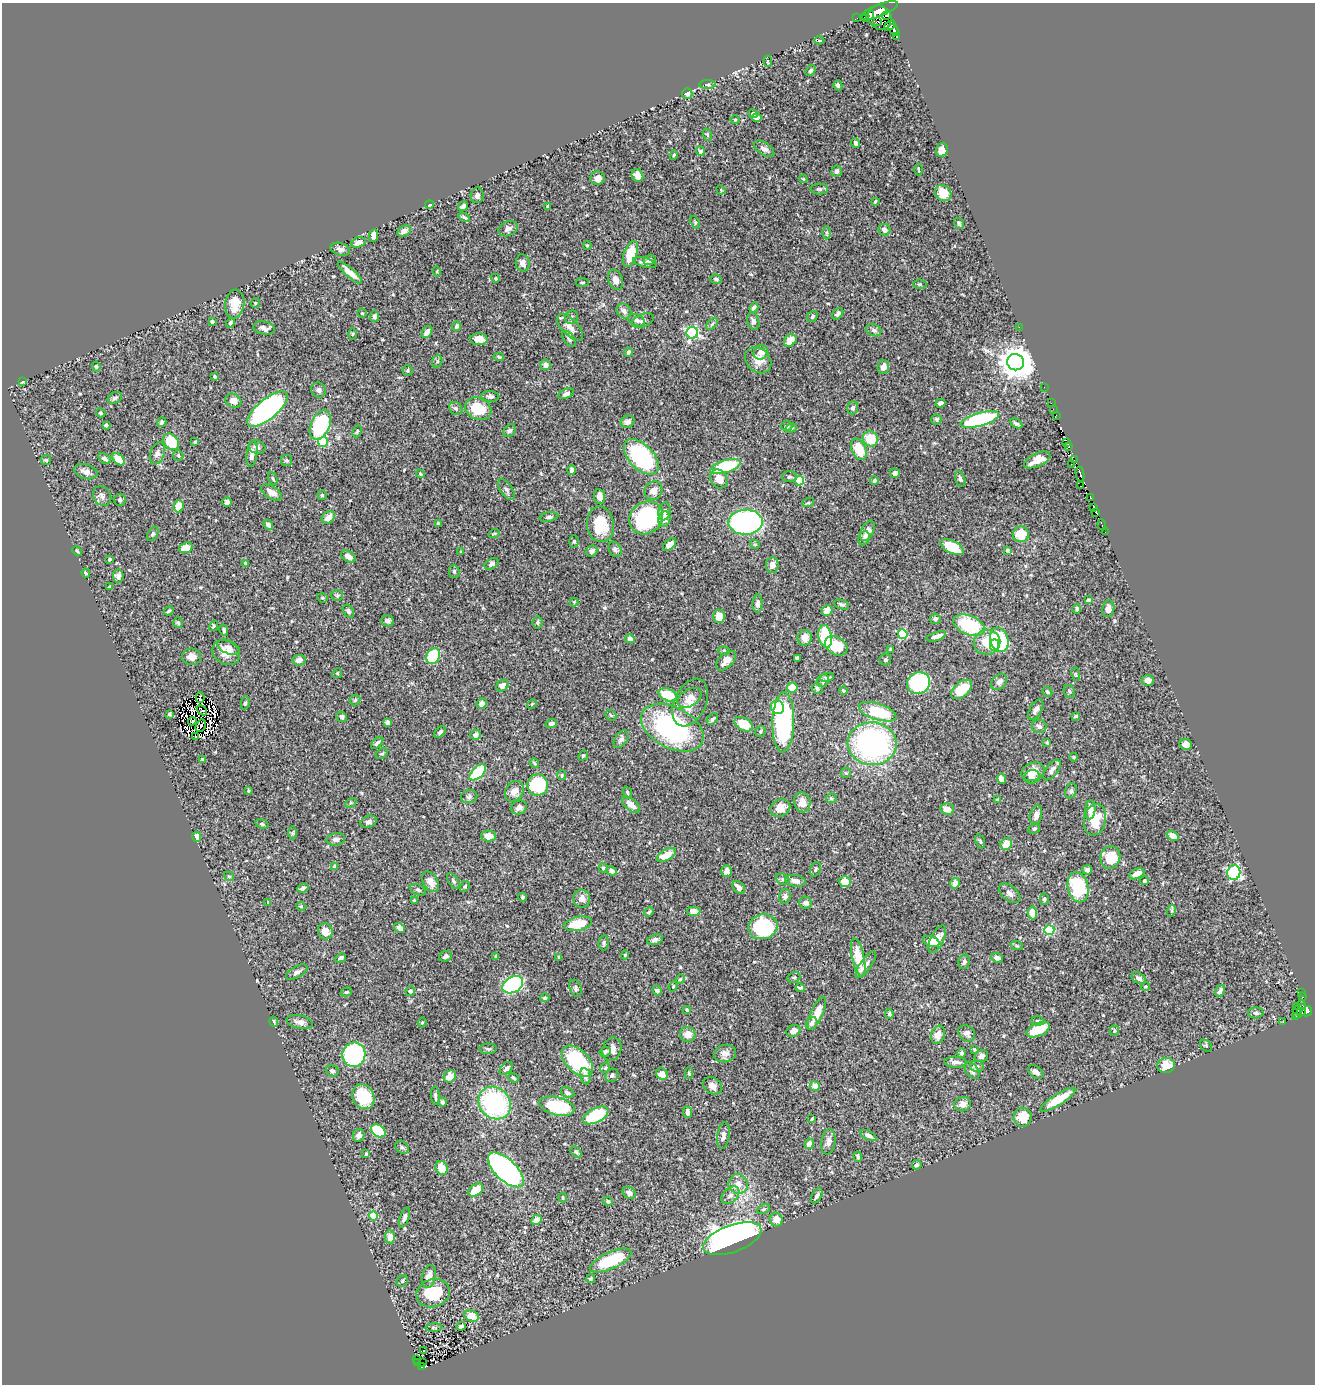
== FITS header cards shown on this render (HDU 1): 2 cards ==
NAXIS1  =                 1313
NAXIS2  =                 1382

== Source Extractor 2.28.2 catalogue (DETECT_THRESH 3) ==
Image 1313 x 1382 px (HDU 1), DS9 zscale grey, 1 PNG px = 1 image px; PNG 1317 x 1386 px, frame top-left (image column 1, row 1382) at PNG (2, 3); each listed source drawn as its Kron ellipse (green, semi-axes under 4 px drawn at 4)
Background 0.476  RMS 0.018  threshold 0.0541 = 3 sigma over >= 5 px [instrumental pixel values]
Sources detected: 552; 8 with non-positive FLUX_AUTO (blend fragments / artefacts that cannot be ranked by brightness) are neither listed nor drawn; of the other 544, the 500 brightest by FLUX_AUTO listed and drawn (44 fainter detections omitted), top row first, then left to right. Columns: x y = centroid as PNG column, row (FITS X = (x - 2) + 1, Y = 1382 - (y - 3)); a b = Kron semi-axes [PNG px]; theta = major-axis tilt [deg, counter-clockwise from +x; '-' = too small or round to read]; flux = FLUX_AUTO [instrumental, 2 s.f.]
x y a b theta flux
879 11 20 6 22 960
869 14 5 3 - 150
887 16 4 2 - 150
880 17 13 11 -55 310
857 18 2 2 - 4.5
865 18 3 3 - 120
878 21 2 2 - 69
890 25 6 4 40 300
894 30 7 3 -47 260
897 36 4 3 - 110
819 40 5 3 - 1.2
768 61 6 4 -83 1.4
811 71 6 4 55 2.5
707 85 8 4 0 1.8
838 85 5 4 - 2.6
687 94 5 5 - 7.2
753 114 5 4 - 2.6
757 117 5 4 - 4
735 120 4 4 - 1.3
707 135 6 4 -70 1.4
856 143 5 4 - 3.7
764 149 11 6 -33 5.7
942 150 7 6 - 10
700 151 4 4 - 3
674 155 5 3 - 1.4
918 169 6 2 -88 1.1
837 171 5 5 - 3.7
637 175 7 5 -59 9.5
598 178 7 7 - 7.4
803 179 4 3 - 1.2
819 189 8 5 0 2.9
721 190 5 4 - 1.3
943 193 9 7 -37 18
477 195 8 6 81 3.8
875 201 4 2 - 1.6
429 205 4 3 - 8.4
463 206 5 4 - 3.6
548 207 4 3 - 2.2
464 217 6 3 -29 2.2
695 222 6 4 -65 1.8
959 224 6 4 -59 2.5
508 229 10 7 25 4.9
884 230 6 5 - 5.8
404 231 7 5 28 5.7
826 233 6 4 -90 1.8
374 235 6 4 83 7.6
358 242 7 5 17 8
587 245 4 4 - 1.2
340 249 10 6 -18 4.9
630 254 13 6 70 33
650 260 6 5 - 3.8
523 263 8 7 - 5.6
645 263 12 4 -15 4.2
437 272 5 4 - 1.4
350 273 15 4 -42 11
495 278 4 4 - 2
716 279 5 4 - 2.5
616 280 10 7 -73 7.9
582 282 6 4 0 1.6
920 284 7 5 -6 1.7
255 303 5 4 - 1.2
235 304 14 9 82 21
754 308 5 3 - 3.7
624 311 8 6 -47 5.5
362 313 4 4 - 1.6
838 314 6 4 51 3.6
375 316 5 4 - 3.9
812 316 6 4 51 2.8
572 317 7 6 - 3.1
636 320 9 5 -26 3.5
643 320 11 6 23 4.3
753 321 9 6 -75 4.7
212 322 3 3 - 2.3
230 323 5 4 - 2.9
712 324 7 4 46 2.1
456 326 5 4 - 2.9
570 327 17 8 -46 10
1019 327 2 2 - 17
264 328 11 6 -10 7.3
874 330 8 6 -22 3.1
427 332 6 4 55 7.9
692 333 6 5 - 180
352 334 5 3 - 1.2
479 339 8 6 -3 11
569 339 9 5 -56 2.8
790 340 7 5 46 17
628 352 4 4 - 2.8
761 352 7 7 - 8
499 357 5 3 - 1.8
758 360 14 11 -46 14
437 361 6 5 - 2
1016 362 8 8 - 2500
545 365 5 5 - 5.7
96 367 5 4 - 1.9
883 367 7 5 76 8.3
408 370 5 5 - 1.8
214 377 4 4 - 1.7
22 382 3 3 - 20
1044 387 2 2 - 4.6
319 390 8 7 - 3.7
566 394 8 4 25 3.4
490 396 9 5 -4 3.4
115 398 7 5 27 2.7
233 401 8 7 - 7.1
940 403 5 4 - 4.2
1051 403 2 2 - 3.2
456 408 7 6 - 2.4
853 408 6 5 - 2.6
267 409 25 10 39 400
478 409 13 11 -26 36
1053 409 2 2 - 6.5
101 413 5 4 - 2
1056 415 3 2 - 2.5
937 419 5 5 - 2.4
980 419 20 6 16 150
162 422 5 4 - 2.4
628 422 7 6 - 5.3
1016 423 7 3 -31 2.7
106 425 3 3 - 2.2
320 425 15 9 66 120
787 426 6 5 - 2.6
791 428 6 4 16 2.4
357 431 6 4 64 1.7
510 431 7 5 43 2.5
870 439 8 7 - 28
171 442 9 7 -47 36
195 442 4 4 - 1.4
323 442 5 5 - 60
1067 443 4 3 - 180
257 447 8 6 -16 4.1
1069 447 4 4 - 110
859 449 11 7 -68 35
157 453 11 7 70 5
252 454 13 5 82 7.5
178 455 5 5 - 1.7
641 457 21 12 -47 150
104 458 7 4 -32 4.1
118 459 7 5 -45 16
46 460 5 5 - 1.5
1037 460 14 6 25 17
1074 460 4 2 - 12
286 461 6 5 - 2.3
1071 464 2 2 - 2.5
726 467 16 6 18 88
572 470 5 4 - 3.9
86 472 12 7 -17 7.2
895 473 5 5 - 4.7
420 474 4 4 - 1.8
1080 474 8 3 -78 230
789 477 7 5 3 2.7
273 479 7 3 -63 1.6
719 479 10 8 -57 12
960 479 8 5 -73 3
800 481 4 4 - 54
874 481 4 4 - 3
1080 486 4 2 - 40
506 490 12 6 -56 4.2
653 491 10 8 55 7.8
272 493 11 6 -31 8.7
322 495 5 4 - 2
102 496 10 8 -53 5.1
599 496 7 5 -81 8.4
1090 498 3 3 - 53
120 500 6 6 - 2.4
227 502 5 5 - 3.9
808 503 6 3 18 1.5
179 506 6 5 - 21
1093 507 4 3 - 130
664 511 9 6 79 5.6
1096 512 4 3 - 33
328 517 7 5 40 9.5
549 517 9 4 10 2.6
646 518 18 15 38 140
664 519 8 6 79 9.1
746 522 17 12 1 290
438 523 4 4 - 1.4
600 524 18 13 -81 41
268 525 5 4 - 4.6
1102 525 5 3 - 53
867 531 11 6 64 10
1105 532 3 2 - 2.5
153 534 8 4 59 2.1
494 534 5 3 - 1.1
1021 534 8 8 - 23
864 538 7 5 70 4
574 541 6 5 - 2.2
670 544 7 5 41 8.5
755 544 5 4 - 1.5
952 547 13 6 -27 40
186 548 7 5 17 14
615 549 8 6 -60 3.9
1008 550 4 4 - 2
77 551 5 3 - 1.3
592 551 6 5 - 3.6
461 552 3 3 - 1.1
348 556 8 5 -34 8.9
109 559 3 3 - 1.5
245 563 4 4 - 1.3
492 564 8 5 30 3.3
772 565 8 6 85 8.3
454 571 6 5 - 2.2
86 573 4 3 - 1.4
118 576 6 5 - 4.4
110 587 4 3 - 1.7
337 595 6 5 - 2.1
322 598 5 4 - 1.5
1088 600 4 3 - 2.1
574 602 4 4 - 1.2
758 604 9 5 88 5.1
842 605 8 4 -20 2.5
1077 609 5 3 - 2.3
1108 609 8 6 80 6.3
827 610 5 5 - 13
169 611 5 3 - 1.9
348 611 7 5 -57 2.7
719 616 6 6 - 14
935 619 5 5 - 3.2
388 621 6 5 - 3.7
178 622 5 4 - 1.7
538 622 6 5 - 2.3
969 625 17 9 -23 87
214 626 5 4 - 1.6
224 630 5 4 - 2.3
903 634 5 4 - 74
825 636 11 6 -79 61
936 636 10 4 18 6.9
805 638 8 7 - 9.5
630 639 4 4 - 8.8
999 640 12 9 -71 96
987 642 13 12 - 36
995 645 6 4 89 20
836 646 12 9 -33 29
228 647 12 6 -23 5.7
890 649 4 3 - 1.4
724 650 5 3 - 1.5
226 653 14 11 -31 15
433 656 8 6 62 43
192 657 9 8 - 7
797 658 4 4 - 3.1
299 660 6 5 - 6
885 660 6 6 - 2.3
726 661 12 7 43 9.4
337 673 5 4 - 1.4
1076 674 7 3 -81 1.2
827 677 7 4 10 3.3
1148 680 6 5 - 6.1
823 681 6 6 - 3.5
999 682 9 6 45 5.5
919 683 12 10 23 120
502 686 7 5 40 7.2
792 687 5 5 - 15
817 688 5 5 - 2.8
962 689 12 7 41 35
843 690 4 3 - 1.5
1069 691 7 5 -60 2.4
1047 692 5 4 - 2.6
668 695 9 6 -24 43
200 697 5 2 - 2
689 698 13 8 33 9
355 700 5 5 - 2.1
690 702 25 15 65 23
245 703 6 4 79 2
482 704 5 5 - 7.3
532 704 5 3 - 1.2
777 707 7 6 - 45
202 710 6 2 -41 1.2
1036 710 11 5 60 5
878 712 20 8 -18 53
169 714 4 3 - 1.9
611 715 6 4 -42 1.7
1076 716 4 3 - 1.8
342 717 6 5 - 3.7
712 719 7 4 49 3.2
192 721 4 2 - 1.2
387 722 4 4 - 3.8
783 722 30 11 89 170
551 724 6 4 21 3.3
744 724 10 6 -29 27
201 726 6 5 - 2.1
1039 726 7 7 - 4.7
672 728 34 20 -27 210
760 731 6 4 57 2.1
440 732 7 4 43 2.7
475 735 5 5 - 6.2
196 737 3 2 - 1.1
621 739 10 6 56 4.3
377 743 7 4 45 3
1047 743 3 3 - 1.2
872 744 24 21 -4 280
1186 744 6 5 - 8.4
382 754 6 4 29 1.8
583 755 5 4 - 1.6
1074 757 4 4 - 1.2
202 759 4 3 - 1.5
534 763 5 4 - 1.4
1052 770 12 6 53 5.4
478 772 10 5 42 74
1033 772 12 9 21 12
846 773 5 5 - 1.6
562 775 5 4 - 1.4
1032 777 8 7 - 5.1
1002 779 5 4 - 11
538 785 10 10 - 76
249 791 4 3 - 1.7
514 791 11 8 55 9
1071 791 7 5 71 2.9
627 793 6 3 -71 1.6
469 797 8 6 13 3
831 798 5 5 - 1.7
997 800 4 3 - 1.2
802 802 10 8 -79 11
351 803 6 4 30 1.8
631 805 11 5 -40 10
519 808 8 6 30 4.7
780 808 10 8 27 14
947 809 7 5 -11 10
1090 810 9 5 87 9
1036 815 10 6 77 6
1095 820 16 11 81 34
368 822 8 6 21 4.2
262 824 7 4 -16 2.2
1034 829 6 5 - 2.1
292 833 6 4 89 1.9
489 836 7 5 0 14
1173 836 6 4 -30 10
197 837 5 4 - 14
336 839 9 6 11 4.6
980 841 7 4 -70 2
1006 844 6 5 - 18
666 855 10 5 29 18
1110 857 11 10 - 31
335 867 4 4 - 6.1
603 868 4 4 - 1.6
815 869 8 5 70 2.5
1087 870 5 4 - 3.6
611 871 5 4 - 4
727 871 6 5 - 5.4
1234 873 7 6 - 160
1137 874 8 5 24 11
229 876 5 4 - 1.5
783 879 7 5 -21 2.6
453 881 9 5 -57 2.2
795 881 10 5 -9 6.8
1144 881 4 4 - 3
430 882 11 7 -58 11
845 882 6 5 - 14
955 883 5 4 - 9.8
465 886 6 4 58 1.7
739 887 8 5 -47 6.2
1078 887 15 10 -77 78
303 888 6 4 22 3.7
418 890 8 5 -24 2.7
1010 893 12 7 -39 5.1
785 896 7 6 - 5.2
522 897 4 4 - 2.2
582 899 9 8 - 6.9
1044 899 5 4 - 2.3
414 900 4 3 - 1.2
268 902 3 3 - 1.2
806 903 6 6 - 5.8
301 906 5 4 - 1.5
693 911 7 4 -1 9.7
1171 911 6 3 72 1.5
649 912 5 4 - 1.9
1032 913 6 4 -87 17
578 924 14 7 11 34
763 927 14 12 12 110
399 928 6 4 -34 5.5
1049 930 5 5 - 92
325 931 8 7 - 11
937 939 15 6 64 13
655 940 8 5 17 4.3
931 941 8 5 -19 17
604 943 7 5 81 2.6
1017 946 6 4 -18 1.7
625 955 4 4 - 2
446 956 6 5 - 3.7
496 956 3 3 - 1.9
559 957 3 3 - 1.5
341 958 6 4 28 3.6
858 958 20 6 -78 27
997 958 6 4 -19 5
964 962 7 5 79 3.6
866 965 16 5 55 5.3
297 972 12 5 28 4.4
794 977 6 5 - 2.1
1139 978 7 5 -29 5
680 979 4 4 - 1.5
513 985 11 8 31 160
673 986 5 4 - 1.6
1145 986 4 4 - 1.4
576 988 9 5 -70 2.9
800 988 5 3 - 2
410 991 5 5 - 2.8
657 991 5 4 - 3.8
1220 991 6 4 63 4.2
346 992 6 4 15 1.7
1301 992 3 2 - 5
1302 997 4 3 - 24
545 998 5 4 - 2
1301 1005 4 3 - 13
1297 1006 3 3 - 12
687 1010 4 4 - 1.7
1302 1010 6 3 69 9.8
1307 1011 6 4 31 180
1297 1012 6 3 88 36
817 1013 18 6 66 14
1256 1013 8 5 0 3.8
889 1014 5 4 - 2.3
1296 1017 3 2 - 15
1037 1021 6 4 -5 2
274 1022 5 4 - 1.9
300 1022 13 6 -11 6.8
422 1022 5 4 - 1.4
1283 1022 3 2 - 2.8
812 1024 7 5 59 2.8
1038 1030 12 6 25 30
793 1031 7 5 29 7.2
1114 1031 5 4 - 2
967 1033 9 7 -38 5.8
688 1034 8 7 - 11
938 1035 9 6 73 10
1206 1046 7 5 -43 1.8
488 1049 8 5 -2 2.6
612 1049 12 9 72 9
974 1049 4 4 - 1.2
605 1052 6 5 - 2.4
961 1053 5 4 - 2.6
725 1054 11 8 15 6.8
354 1055 12 11 - 190
981 1056 7 6 - 4.3
577 1061 19 11 -45 96
955 1062 11 5 -1 7.1
1166 1065 9 7 6 22
977 1066 7 5 -12 3.4
506 1068 8 5 45 4
605 1068 5 4 - 2.1
972 1070 9 6 -54 4.7
332 1071 6 5 - 3.1
1036 1072 9 5 -34 6.8
689 1073 6 4 -87 2.2
662 1074 6 5 - 13
612 1075 7 6 - 3.6
450 1076 7 5 37 16
585 1076 8 5 -78 5.4
513 1078 5 4 - 2
713 1086 10 8 -32 6.6
815 1086 5 4 - 9.7
567 1093 7 4 -27 2.9
435 1096 9 4 -85 3.2
363 1097 13 10 -58 49
1058 1100 20 5 32 29
442 1102 5 4 - 2.7
495 1103 17 15 -47 160
962 1104 8 7 - 7.9
557 1106 18 9 -14 80
687 1112 6 4 -81 5.7
596 1115 14 7 27 74
1023 1117 9 9 - 23
812 1119 3 2 - 1.3
378 1131 8 5 -33 45
359 1135 7 5 63 5.4
723 1135 13 6 82 6
869 1136 9 4 -27 5
828 1142 13 7 81 6.8
809 1144 5 4 - 11
402 1147 7 5 -44 2.9
576 1152 6 4 -47 2.4
366 1154 4 3 - 1.6
858 1157 5 3 - 2.7
917 1165 5 4 - 2.3
442 1168 7 6 - 18
506 1170 22 10 -44 480
738 1184 10 9 - 11
476 1190 8 5 37 28
629 1193 7 5 -35 5.6
730 1195 10 7 45 5.2
817 1196 8 5 62 3.6
563 1198 5 3 - 1.4
608 1201 5 4 - 2.4
764 1209 7 4 25 1.8
373 1216 4 4 - 45
404 1218 10 4 72 4.3
776 1219 7 6 - 12
536 1220 5 4 - 10
390 1237 6 5 - 10
732 1239 31 13 20 830
610 1261 22 8 24 66
429 1276 12 6 77 9.9
590 1279 4 4 - 1.6
402 1281 6 5 - 2.4
433 1293 17 14 20 52
471 1316 7 5 -24 18
461 1326 4 4 - 2.3
434 1328 8 4 3 1.8
424 1351 3 3 - 2.5
417 1359 3 2 - 2.2
418 1362 2 2 - 1.8
423 1363 2 2 - 2.8
422 1367 4 4 - 25
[44 fainter detections neither listed nor drawn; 8 non-positive-flux detections neither listed nor drawn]